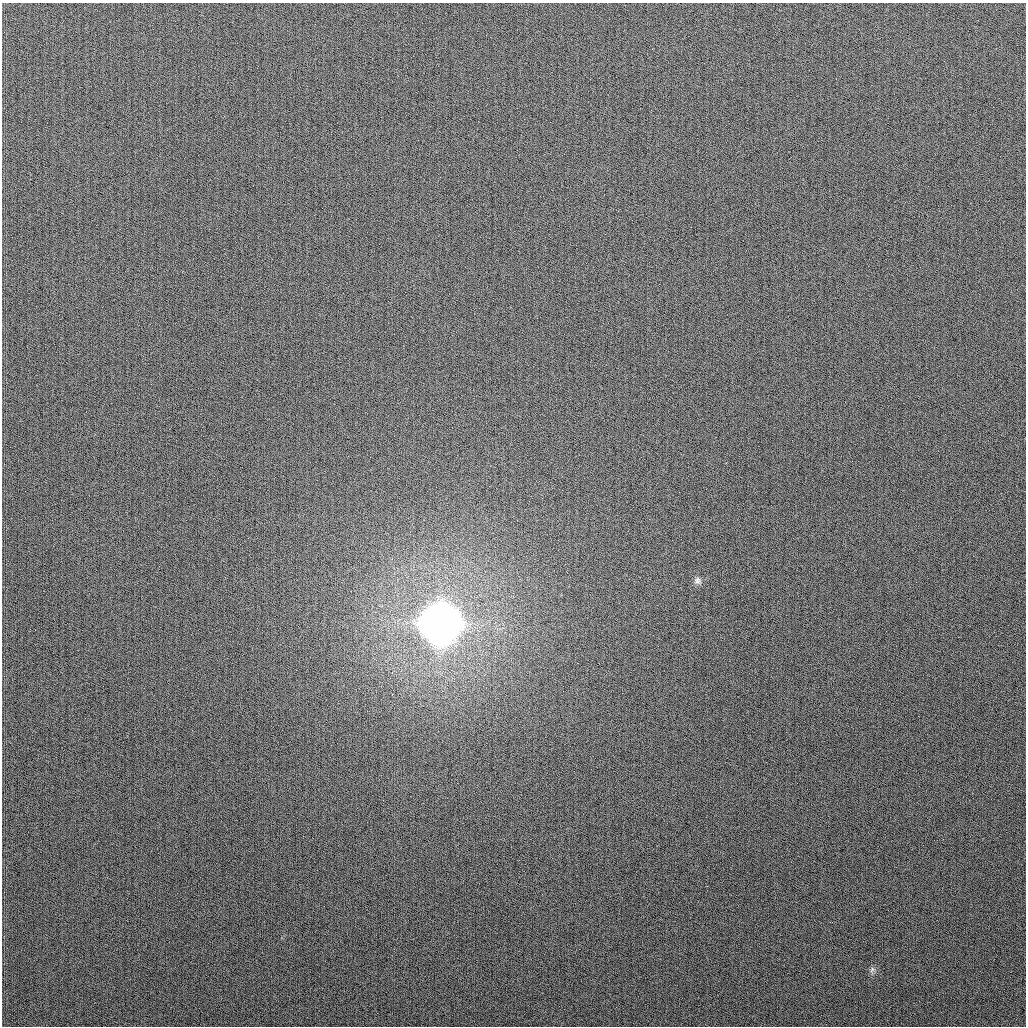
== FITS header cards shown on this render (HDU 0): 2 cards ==
NAXIS1  =                 1024
NAXIS2  =                 1024

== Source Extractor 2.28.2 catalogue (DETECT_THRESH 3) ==
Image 1024 x 1024 px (HDU 0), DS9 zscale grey, 1 PNG px = 1 image px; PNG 1028 x 1028 px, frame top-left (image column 1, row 1024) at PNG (2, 3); no overlay
Background 260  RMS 10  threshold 31.2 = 3 sigma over >= 5 px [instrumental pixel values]
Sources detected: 3; all 3 listed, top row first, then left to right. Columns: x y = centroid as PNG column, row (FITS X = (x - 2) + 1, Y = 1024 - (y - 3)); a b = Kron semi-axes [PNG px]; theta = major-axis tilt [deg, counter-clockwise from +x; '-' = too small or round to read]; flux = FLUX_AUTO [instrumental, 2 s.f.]
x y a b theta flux
697 580 10 8 88 2.5e+03
439 623 17 16 - 2.8e+06
872 970 8 6 69 2.0e+03